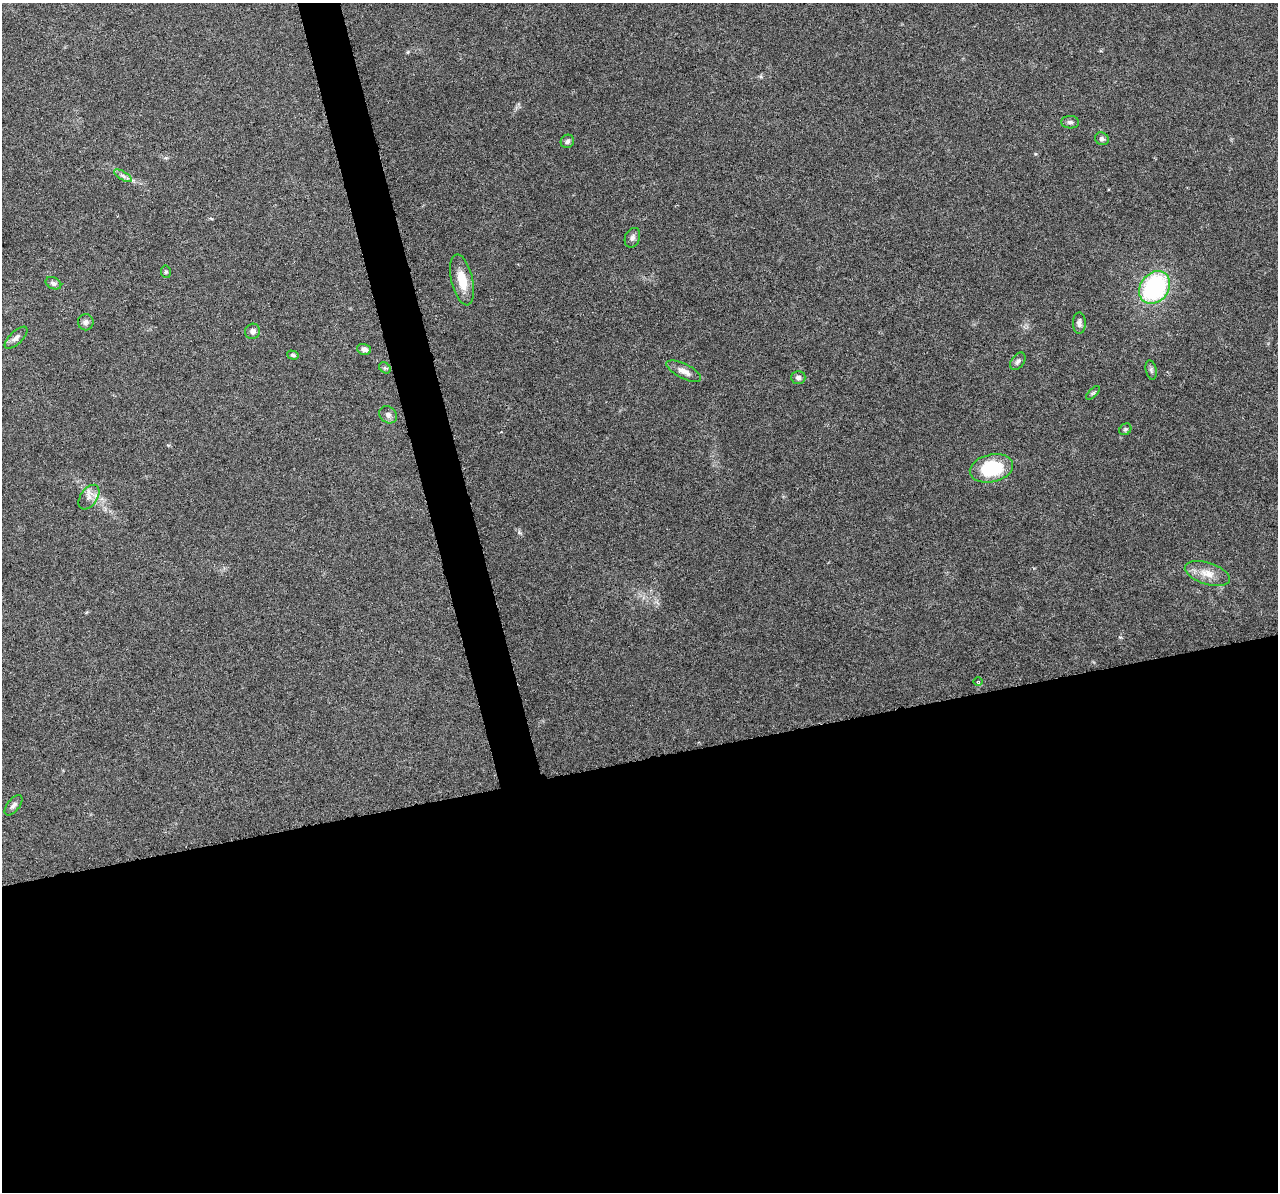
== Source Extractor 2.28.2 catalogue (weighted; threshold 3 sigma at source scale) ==
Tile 15 of 4 x 4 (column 3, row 4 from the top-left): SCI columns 2554-3829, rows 48-1237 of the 5108 x 4904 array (HDU 1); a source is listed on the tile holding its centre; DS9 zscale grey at full resolution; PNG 1280 x 1194 px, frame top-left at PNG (2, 3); each listed source drawn as its Kron ellipse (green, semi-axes under 4 px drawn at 4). Shown black and unused: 39% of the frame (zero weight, under 3 of 6 exposures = <1% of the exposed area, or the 3 px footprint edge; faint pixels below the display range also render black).
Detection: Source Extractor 2.28.2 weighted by HDU 2 'WHT'; one run over the whole footprint, this tile lists its part. Background 0.0444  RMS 0.0026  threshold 0.0106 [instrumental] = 3 sigma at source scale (4.09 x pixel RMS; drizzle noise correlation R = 1.36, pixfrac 0.8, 0.0396/0.0396 arcsec/px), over >= 5 px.
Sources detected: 28; all 28 listed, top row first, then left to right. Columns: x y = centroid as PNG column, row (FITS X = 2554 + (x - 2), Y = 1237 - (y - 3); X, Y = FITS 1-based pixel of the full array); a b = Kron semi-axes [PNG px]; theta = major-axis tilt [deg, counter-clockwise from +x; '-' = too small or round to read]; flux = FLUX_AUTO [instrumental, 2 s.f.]
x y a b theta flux
1070 122 9 6 -1 0.65
1102 139 7 6 - 0.67
567 141 7 6 - 0.72
123 176 10 4 -30 0.73
632 238 10 7 67 0.92
166 272 6 5 - 0.4
462 280 26 10 -77 4.9
53 283 8 5 -25 0.73
1155 287 17 14 53 33
86 322 8 8 - 0.76
1079 323 11 6 -89 0.86
253 331 8 7 - 0.99
16 338 14 6 44 1.1
364 349 7 5 -18 1
293 355 6 4 -16 0.36
1018 361 10 6 52 0.8
385 368 6 5 - 0.44
1151 370 10 5 -77 0.52
684 371 19 7 -27 1.9
798 377 7 6 - 0.79
1093 393 9 3 45 0.37
388 415 10 8 -44 1
1125 429 6 5 - 0.41
991 468 22 14 13 14
89 497 14 8 55 1.6
1207 574 23 11 -17 3.4
978 681 5 3 - 0.22
13 805 12 6 51 0.87